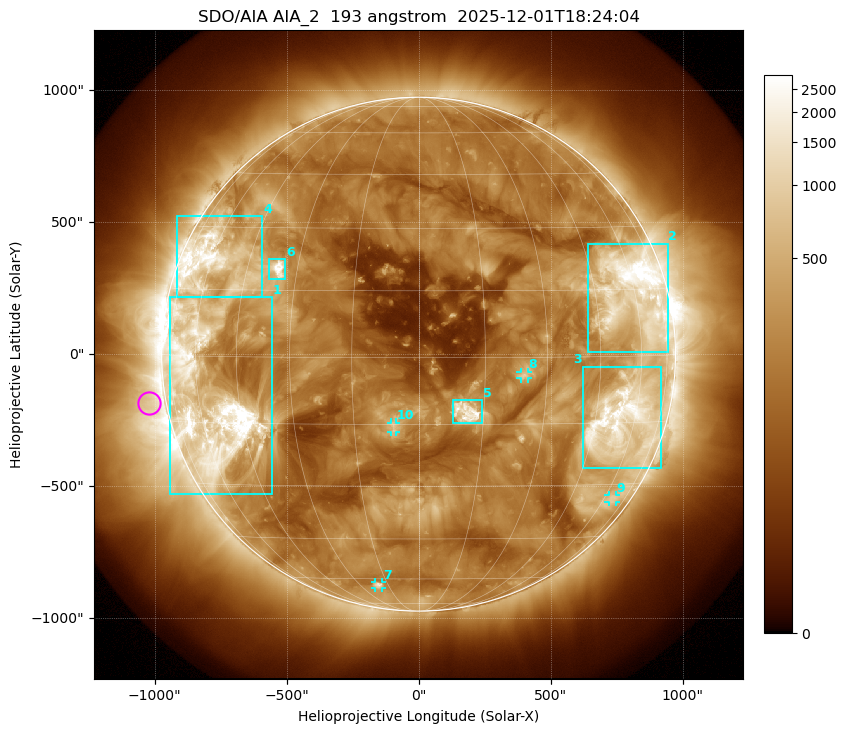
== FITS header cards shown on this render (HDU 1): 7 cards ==
TELESCOP= 'SDO/AIA '           / For AIA: SDO/AIA
INSTRUME= 'AIA_2   '           / For AIA: AIA_ATA1, AIA_ATA2, AIA_ATA3 or AIA_AT
WAVELNTH=                  193 / [angstrom] Wavelength
WAVEUNIT= 'angstrom'           / Wavelength unit: angstrom
DATE-OBS= '2025-12-01T18:24:04.843' / [ISO] Date when observation started; ISO 8
CTYPE1  = 'HPLN-TAN'           / CTYPE1: HPLN
CTYPE2  = 'HPLT-TAN'           / CTYPE2: HPLT

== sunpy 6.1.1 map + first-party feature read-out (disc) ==
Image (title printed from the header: SDO/AIA AIA_2  193 angstrom  2025-12-01T18:24:04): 1024 x 1024 px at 2.4 arcsec/px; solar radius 973 arcsec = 406 px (full disc in frame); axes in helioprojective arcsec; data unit not stated in the header (colour bar unlabelled)
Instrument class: DISC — disc imager (sunpy class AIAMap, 193 A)
Bright regions (active regions / flare kernels): reference = the median radial profile (limb darkening/brightening removed); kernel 9 px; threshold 5 sigma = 521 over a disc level ~190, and >= 1.15x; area >= 12 px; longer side >= 10 px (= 24 arcsec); searched inside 0.97 R_sun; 10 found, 10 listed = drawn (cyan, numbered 1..; 4 of them under ~33 arcsec drawn as corner ticks so the feature stays visible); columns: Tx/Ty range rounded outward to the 5 arcsec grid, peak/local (2 s.f.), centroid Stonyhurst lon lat
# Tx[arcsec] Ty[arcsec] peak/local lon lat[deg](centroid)
1 -945..-555 -530..215 23 -56 -10
2 640..945 10..420 22 +59 +14
3 625..920 -430..-45 12 +55 -15
4 -915..-590 215..525 10 -59 +21
5 130..240 -260..-175 16 +11 -12
6 -570..-505 280..360 17 -35 +20
7 -165..-140 -885..-865 5.6 -20 -63
8 385..415 -90..-65 5.6 +24 -4
9 720..750 -560..-535 3.4 +65 -34
10 -105..-85 -295..-260 5.3 -6 -15
Off-limb structures (1.02-1.3 R_sun): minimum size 162 px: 2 found; the strongest spans PA ~65..135 deg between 1.02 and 1.3 R_sun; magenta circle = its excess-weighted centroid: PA ~100 deg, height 1.07 R_sun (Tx ~-1020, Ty ~-185 arcsec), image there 2.8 x the reference